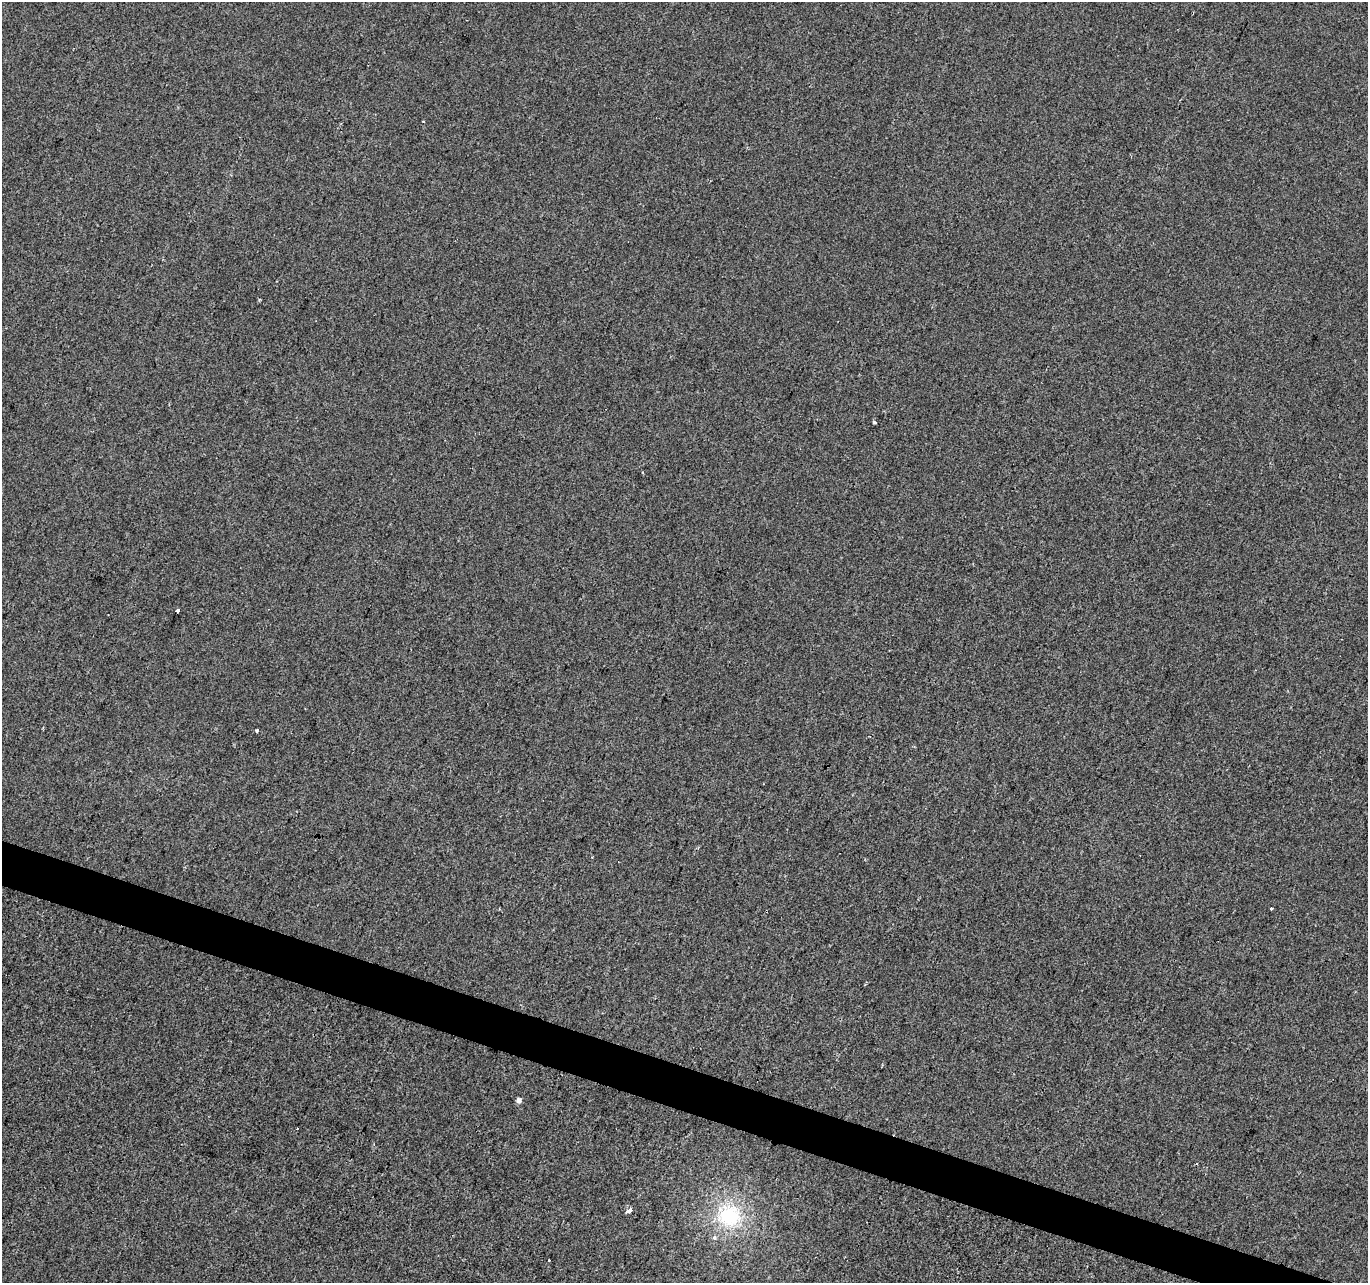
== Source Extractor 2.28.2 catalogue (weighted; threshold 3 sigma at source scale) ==
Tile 6 of 4 x 4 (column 2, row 2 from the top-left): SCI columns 1374-2739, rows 2840-4120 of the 5470 x 5615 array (HDU 1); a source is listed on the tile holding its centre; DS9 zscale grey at full resolution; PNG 1370 x 1285 px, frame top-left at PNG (2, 2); no overlay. Shown black and unused: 3% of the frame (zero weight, under 2 of 3 exposures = <1% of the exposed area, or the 3 px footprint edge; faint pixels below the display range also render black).
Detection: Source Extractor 2.28.2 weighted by HDU 2 'WHT'; one run over the whole footprint, this tile lists its part. Background 1.71e-04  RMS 0.0042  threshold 0.0189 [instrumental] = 3 sigma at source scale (4.5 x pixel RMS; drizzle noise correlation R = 1.50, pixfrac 1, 0.0396/0.0396 arcsec/px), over >= 5 px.
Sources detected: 12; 1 cosmic-ray / hot-pixel residue — not listed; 1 inside a brighter listed object's ellipse — not listed separately; the other 10 listed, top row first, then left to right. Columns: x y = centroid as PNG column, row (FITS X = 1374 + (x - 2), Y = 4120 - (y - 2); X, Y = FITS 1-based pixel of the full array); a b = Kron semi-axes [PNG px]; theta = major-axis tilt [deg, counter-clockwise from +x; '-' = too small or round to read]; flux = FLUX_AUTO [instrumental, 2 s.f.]
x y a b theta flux
423 122 3 2 - 0.42
874 422 4 3 - 0.55
178 610 4 3 - 5.1
257 730 3 3 - 2.1
1271 909 3 3 - 9.2
519 1100 4 4 - 2.6
1196 1163 3 3 - 0.91
630 1210 4 3 - 14
729 1216 35 34 - 31
549 1260 3 3 - 2